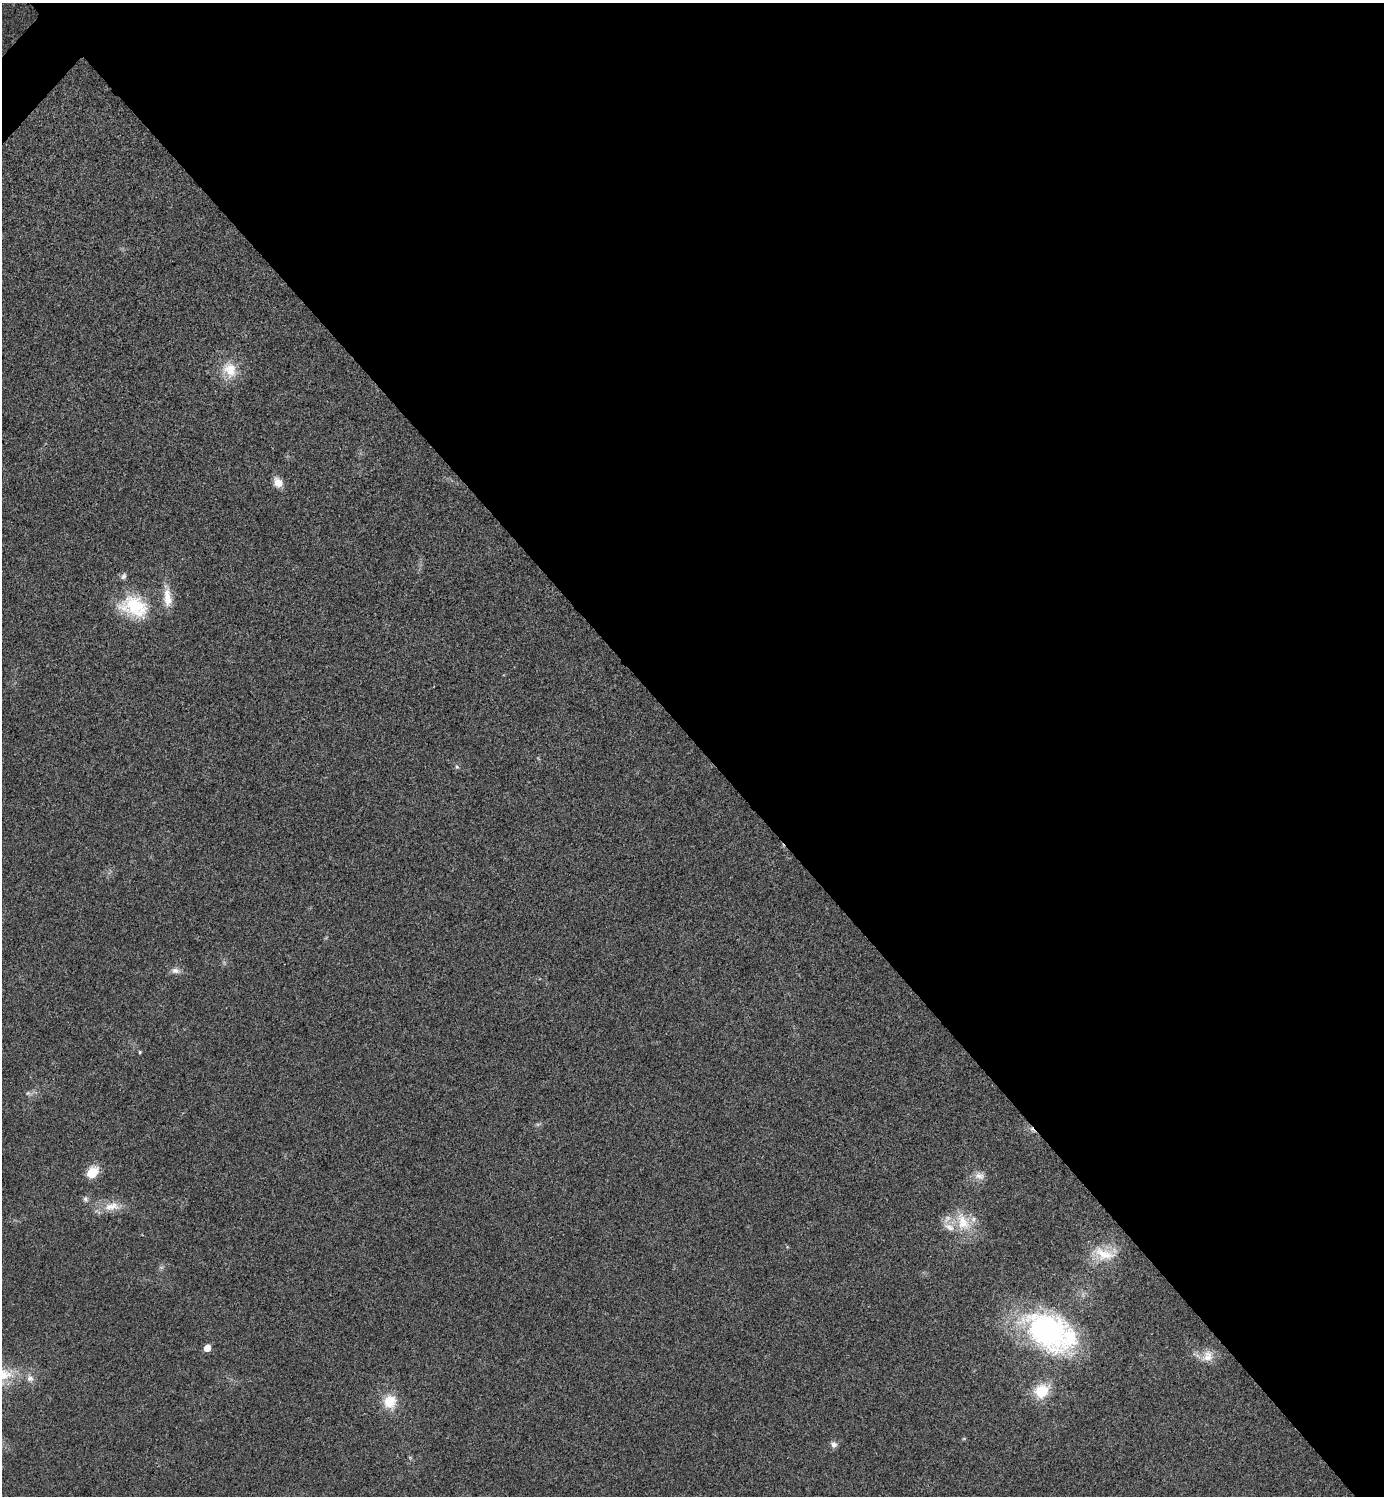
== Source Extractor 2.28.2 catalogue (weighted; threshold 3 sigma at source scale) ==
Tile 8 of 4 x 4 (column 4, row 2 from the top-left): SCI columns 4303-5684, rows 3008-4501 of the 5998 x 5998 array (HDU 1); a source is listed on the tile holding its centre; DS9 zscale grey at full resolution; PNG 1386 x 1498 px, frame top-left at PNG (2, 3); no overlay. Shown black and unused: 50% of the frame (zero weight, under 3 of 4 exposures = <1% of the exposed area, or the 3 px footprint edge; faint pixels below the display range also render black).
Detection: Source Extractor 2.28.2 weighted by HDU 2 'WHT'; one run over the whole footprint, this tile lists its part. Background 0.02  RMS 0.0055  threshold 0.0247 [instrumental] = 3 sigma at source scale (4.5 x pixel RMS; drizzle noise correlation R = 1.50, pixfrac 1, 0.05/0.05 arcsec/px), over >= 5 px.
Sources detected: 29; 3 too faint to see at this stretch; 1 cosmic-ray / hot-pixel residue — not listed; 2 inside a brighter listed object's ellipse — not listed separately; the other 23 listed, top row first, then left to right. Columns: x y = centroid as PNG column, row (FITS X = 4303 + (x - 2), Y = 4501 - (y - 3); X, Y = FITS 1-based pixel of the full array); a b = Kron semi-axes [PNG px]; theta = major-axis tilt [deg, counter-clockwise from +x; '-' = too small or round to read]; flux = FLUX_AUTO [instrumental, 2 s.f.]
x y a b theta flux
230 370 23 19 -60 14
278 482 12 9 -55 5.7
123 576 10 7 63 1.7
167 597 30 10 -85 9.7
134 606 40 27 -19 33
457 767 7 5 -70 1
175 971 13 8 -7 3.1
140 1052 4 4 - 0.71
28 1093 8 6 -24 1.4
92 1172 11 9 51 14
979 1176 15 10 -8 4.4
85 1199 8 7 - 1.6
112 1206 24 12 8 9.6
963 1222 31 19 -65 17
1103 1254 34 19 -8 16
1050 1332 67 40 -30 110
207 1348 5 5 - 8.1
1207 1356 19 15 51 7.7
30 1378 12 10 -63 3.9
1042 1391 17 14 41 19
390 1402 18 16 -90 13
834 1444 9 7 -52 2.2
410 1457 6 4 -19 0.67